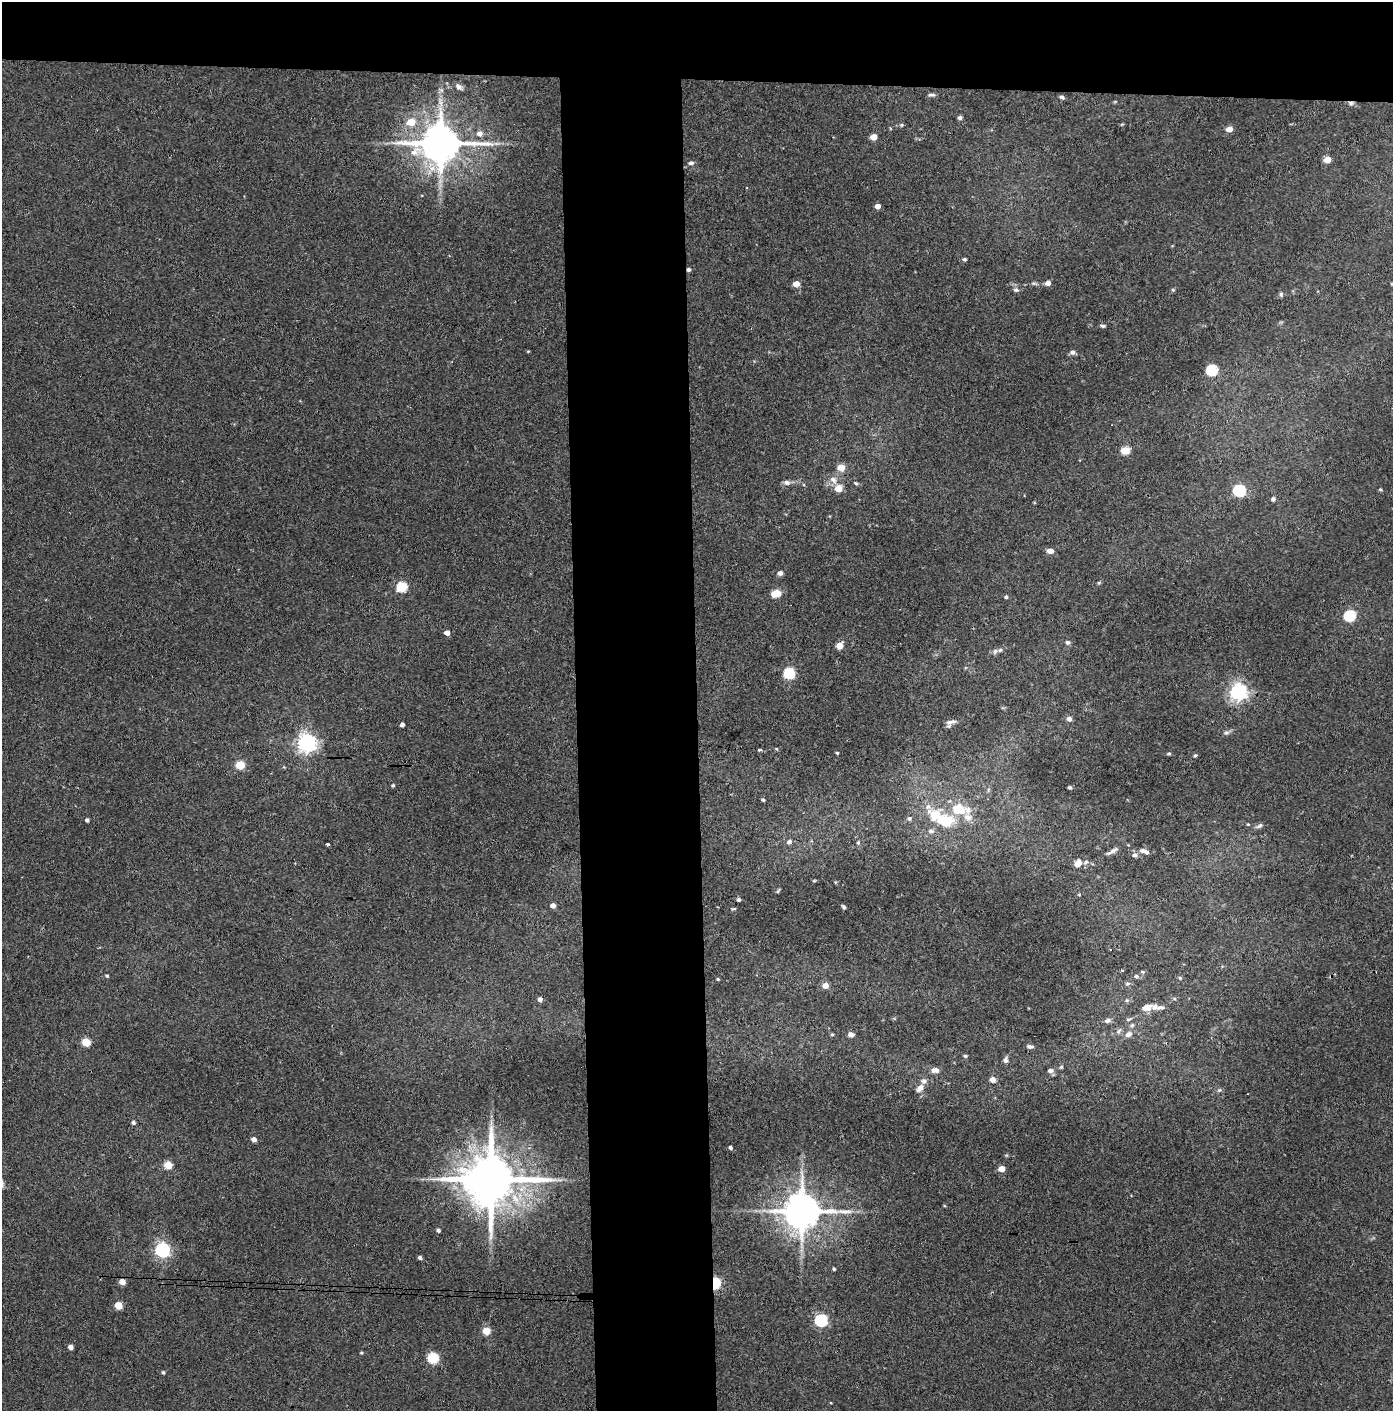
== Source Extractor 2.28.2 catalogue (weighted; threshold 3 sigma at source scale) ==
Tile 2 of 3 x 3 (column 2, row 1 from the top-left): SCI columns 1466-2856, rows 2822-4230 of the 4319 x 4236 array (HDU 1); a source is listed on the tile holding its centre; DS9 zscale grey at full resolution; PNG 1395 x 1413 px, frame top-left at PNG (2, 2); no overlay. Shown black and unused: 14% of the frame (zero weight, under 3 of 4 exposures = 6% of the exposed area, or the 3 px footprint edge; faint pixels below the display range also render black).
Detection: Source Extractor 2.28.2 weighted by HDU 2 'WHT'; one run over the whole footprint, this tile lists its part. Background 0.072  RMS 0.0055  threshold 0.0248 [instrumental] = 3 sigma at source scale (4.5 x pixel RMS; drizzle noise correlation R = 1.50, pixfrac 1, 0.05/0.05 arcsec/px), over >= 5 px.
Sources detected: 137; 10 inside a brighter listed object's ellipse — not listed separately; the other 127 listed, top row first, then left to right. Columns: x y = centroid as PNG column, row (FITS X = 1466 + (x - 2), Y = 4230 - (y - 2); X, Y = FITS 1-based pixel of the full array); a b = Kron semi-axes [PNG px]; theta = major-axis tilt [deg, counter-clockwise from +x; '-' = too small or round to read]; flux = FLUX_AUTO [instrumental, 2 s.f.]
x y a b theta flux
459 86 10 6 -35 2.1
931 95 9 4 3 1.4
1062 97 5 4 - 1.4
1351 103 8 6 -1 1.5
960 118 5 4 - 1.3
411 122 7 6 - 9.8
901 125 5 5 - 0.71
1229 129 5 4 - 6.4
479 134 8 7 - 2.5
874 137 5 4 - 8
440 143 12 10 0 2000
1327 160 5 4 - 9.3
691 163 7 5 10 1.3
878 206 4 4 - 3.9
964 259 4 4 - 1.1
688 270 5 4 - 1.2
1048 283 5 4 - 3.3
796 284 5 5 - 6.6
1016 290 7 6 - 1.5
1173 290 5 4 - 0.72
1281 294 7 5 -76 1
1103 326 7 4 -13 0.9
528 351 4 3 - 0.44
1073 352 7 5 -2 1.8
1212 370 6 5 - 53
1125 451 5 5 - 16
841 467 5 5 - 10
833 480 10 8 -51 3.5
787 483 9 6 -4 2.1
856 483 6 4 -22 0.74
838 488 9 8 - 5
1380 489 4 4 - 0.69
1239 490 6 5 - 75
1273 499 4 4 - 1.8
1050 551 6 5 - 4
780 573 6 5 - 2.1
1099 583 5 4 - 0.72
402 587 6 5 - 34
776 593 7 5 13 16
1006 597 5 4 - 0.76
1350 615 6 5 - 47
447 633 5 4 - 3.1
1067 642 6 5 - 1.3
839 646 5 4 - 8.3
995 651 7 6 - 1.5
789 673 6 5 - 47
1238 692 7 6 - 220
1069 719 5 5 - 2.4
951 722 13 6 20 2.5
402 725 4 4 - 1.7
1226 733 8 5 20 1.3
307 743 7 7 - 290
759 750 4 4 - 0.58
837 753 4 3 - 0.58
1169 754 6 4 8 0.73
1195 755 5 4 - 0.75
240 765 5 5 - 23
393 785 4 4 - 0.88
1070 787 4 3 - 0.86
763 800 4 3 - 0.83
909 818 6 5 - 1.4
87 820 4 3 - 1.1
944 821 26 17 -5 23
1259 826 11 5 26 1.6
789 842 7 5 30 1.6
858 843 6 4 -69 0.81
328 844 3 3 - 1
1113 851 19 5 31 2.4
1142 851 11 7 -1 2.5
1086 862 6 5 - 1.2
1078 864 8 6 54 5
814 881 5 3 - 0.49
835 882 5 3 - 0.52
778 891 8 3 56 0.68
738 899 5 4 - 0.8
553 906 4 4 - 3
844 907 6 4 -77 0.94
734 909 6 2 13 0.58
1110 949 3 3 - 1.4
1123 970 3 3 - 1.5
107 976 4 4 - 0.83
1136 976 6 5 - 1.2
1180 978 5 4 - 0.75
718 979 3 3 - 0.67
1127 983 6 5 - 1.1
825 985 5 5 - 5.5
540 999 4 4 - 2.1
1127 1000 6 5 - 0.88
1161 1007 11 5 6 1.7
1147 1008 11 6 16 5.9
1128 1019 7 4 25 1
1107 1021 8 6 9 1.8
1132 1025 6 5 - 0.99
1119 1031 10 5 48 1.6
832 1034 4 4 - 0.65
851 1034 6 5 - 2.2
1128 1034 10 7 32 2.6
86 1042 5 5 - 16
1030 1047 8 5 -4 1.4
965 1056 5 4 - 0.78
1006 1060 8 6 83 1.8
1061 1067 6 4 44 0.69
935 1070 11 7 2 2.9
1050 1071 7 6 - 2
993 1079 5 5 - 4.6
920 1088 10 7 53 3.3
1219 1090 7 4 43 0.91
133 1123 5 4 - 1.2
254 1139 4 4 - 2.9
730 1148 3 3 - 1.4
168 1165 5 5 - 13
1002 1169 5 4 - 7.8
491 1179 15 14 - 3600
801 1211 11 10 - 1700
438 1230 4 4 - 1.2
162 1250 6 6 - 140
420 1258 4 3 - 1.4
834 1269 3 3 - 0.76
122 1282 5 4 - 5.7
715 1283 5 4 - 55
119 1305 5 5 - 12
821 1320 6 6 - 74
486 1331 5 5 - 12
70 1347 4 4 - 2.8
361 1353 4 3 - 0.61
433 1358 6 5 - 41
163 1372 4 3 - 0.85
Overlapping masked pixels (flux is a lower limit): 4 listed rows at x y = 1351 103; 688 270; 491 1179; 715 1283